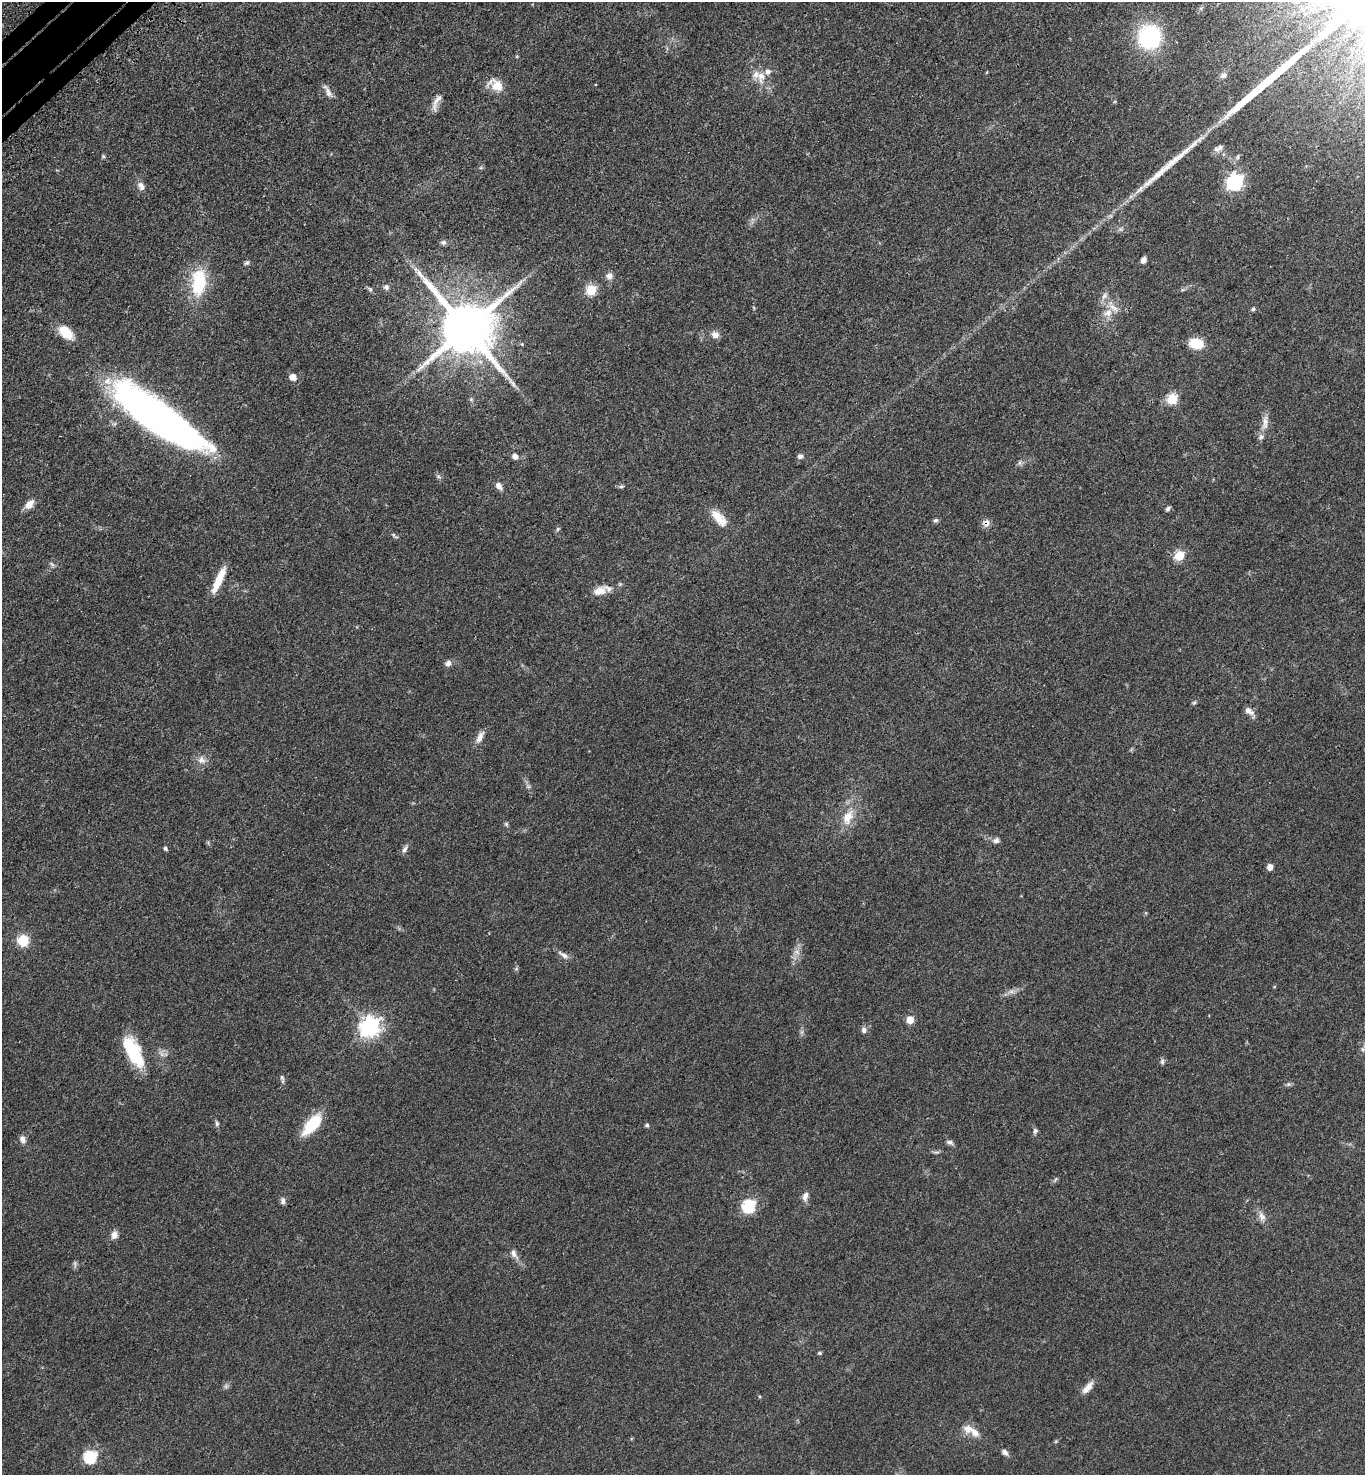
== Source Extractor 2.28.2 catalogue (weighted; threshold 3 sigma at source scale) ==
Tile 11 of 4 x 4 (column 3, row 3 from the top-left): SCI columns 2974-4336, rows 1573-3045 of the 6090 x 6092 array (HDU 1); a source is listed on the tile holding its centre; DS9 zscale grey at full resolution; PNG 1367 x 1477 px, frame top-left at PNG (2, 2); no overlay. Shown black and unused: <1% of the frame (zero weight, under 3 of 4 exposures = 6% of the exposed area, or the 3 px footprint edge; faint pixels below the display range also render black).
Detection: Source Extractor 2.28.2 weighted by HDU 2 'WHT'; one run over the whole footprint, this tile lists its part. Background 0.0438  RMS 0.0052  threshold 0.0233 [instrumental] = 3 sigma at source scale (4.5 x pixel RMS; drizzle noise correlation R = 1.50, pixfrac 1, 0.05/0.05 arcsec/px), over >= 5 px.
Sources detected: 101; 2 too faint to see at this stretch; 1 inside a brighter object's white glare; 2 long thin detections or spike segments (spike, bleed or trail) — not listed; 5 inside a brighter listed object's ellipse — not listed separately; the other 91 listed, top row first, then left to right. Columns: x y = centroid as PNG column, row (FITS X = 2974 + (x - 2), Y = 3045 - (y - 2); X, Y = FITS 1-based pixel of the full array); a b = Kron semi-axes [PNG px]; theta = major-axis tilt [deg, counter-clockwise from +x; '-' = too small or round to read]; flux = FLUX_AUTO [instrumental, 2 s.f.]
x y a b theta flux
1149 37 27 25 64 44
1224 75 9 7 17 1.9
761 76 19 11 89 6.2
496 85 20 14 -28 7.4
328 92 16 7 -62 2.8
436 102 25 7 67 3.9
1219 148 15 7 31 2.5
103 156 6 4 -46 0.65
1237 157 9 4 68 1.1
1235 182 7 7 - 140
141 186 12 8 -54 3
443 242 8 6 -3 1.5
1143 260 6 5 - 2.5
247 263 7 5 42 0.96
609 276 9 8 - 2.4
199 283 33 17 84 25
386 287 8 7 - 1.6
370 289 8 5 -54 1.1
591 290 6 5 - 32
1104 296 11 7 52 2.2
1253 309 5 5 - 0.8
1108 313 14 10 34 4.7
466 328 16 14 -45 3700
66 332 18 11 -42 12
715 335 11 9 -20 2.8
1196 344 14 10 -11 11
293 377 5 5 - 5.7
471 399 6 5 - 0.77
1172 399 6 5 - 30
159 419 89 23 -36 320
1265 422 24 8 83 4.4
515 456 6 6 - 2.6
800 456 7 6 - 1.7
1020 463 8 6 90 1.3
438 476 8 5 -18 0.98
499 486 9 6 -50 2.9
621 486 7 5 19 0.93
29 504 14 8 46 4
1168 509 7 5 59 1.1
718 517 24 11 -51 8
936 520 7 5 15 0.94
986 523 10 10 - 2.6
558 529 6 5 - 0.81
394 535 11 4 -39 0.99
1179 556 5 5 - 26
52 564 7 5 -66 1.1
219 580 31 7 66 10
599 591 17 11 19 5.9
448 663 8 7 - 2
1194 703 7 4 52 0.79
1249 711 15 7 -41 2.8
480 737 17 7 63 3.4
201 760 12 10 -53 3.5
848 817 21 13 65 9.5
506 824 5 5 - 0.81
996 840 9 7 14 1.8
165 848 5 4 - 0.89
405 849 11 5 61 1.8
1270 867 5 5 - 3.8
23 940 7 7 - 22
563 955 16 6 -30 2.5
516 969 6 4 18 0.67
1011 992 11 4 0 1.8
910 1020 5 5 - 11
370 1027 8 7 - 270
864 1030 8 7 - 1.9
134 1051 41 13 -68 21
1162 1061 9 6 85 1.2
282 1078 11 5 -79 1.3
1288 1084 6 6 - 0.96
217 1123 8 5 -74 1.1
312 1124 23 10 49 22
647 1125 4 4 - 1.1
1035 1131 8 6 72 1.2
23 1139 9 7 -64 2.4
950 1142 10 6 -20 1.4
1055 1180 9 4 55 0.85
805 1196 13 7 79 2.6
283 1201 9 6 -89 1.7
749 1206 6 6 - 61
1262 1216 13 9 -60 3
114 1235 10 8 73 2.9
514 1254 16 8 -57 3
75 1263 8 5 -83 1.1
819 1353 5 4 - 0.7
1087 1388 19 7 48 4.2
760 1396 4 4 - 0.52
974 1432 16 10 -44 4.8
1056 1441 6 4 45 0.57
1005 1452 8 6 -40 1.9
90 1457 6 6 - 57
Overlapping masked pixels (flux is a lower limit): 1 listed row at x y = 986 523